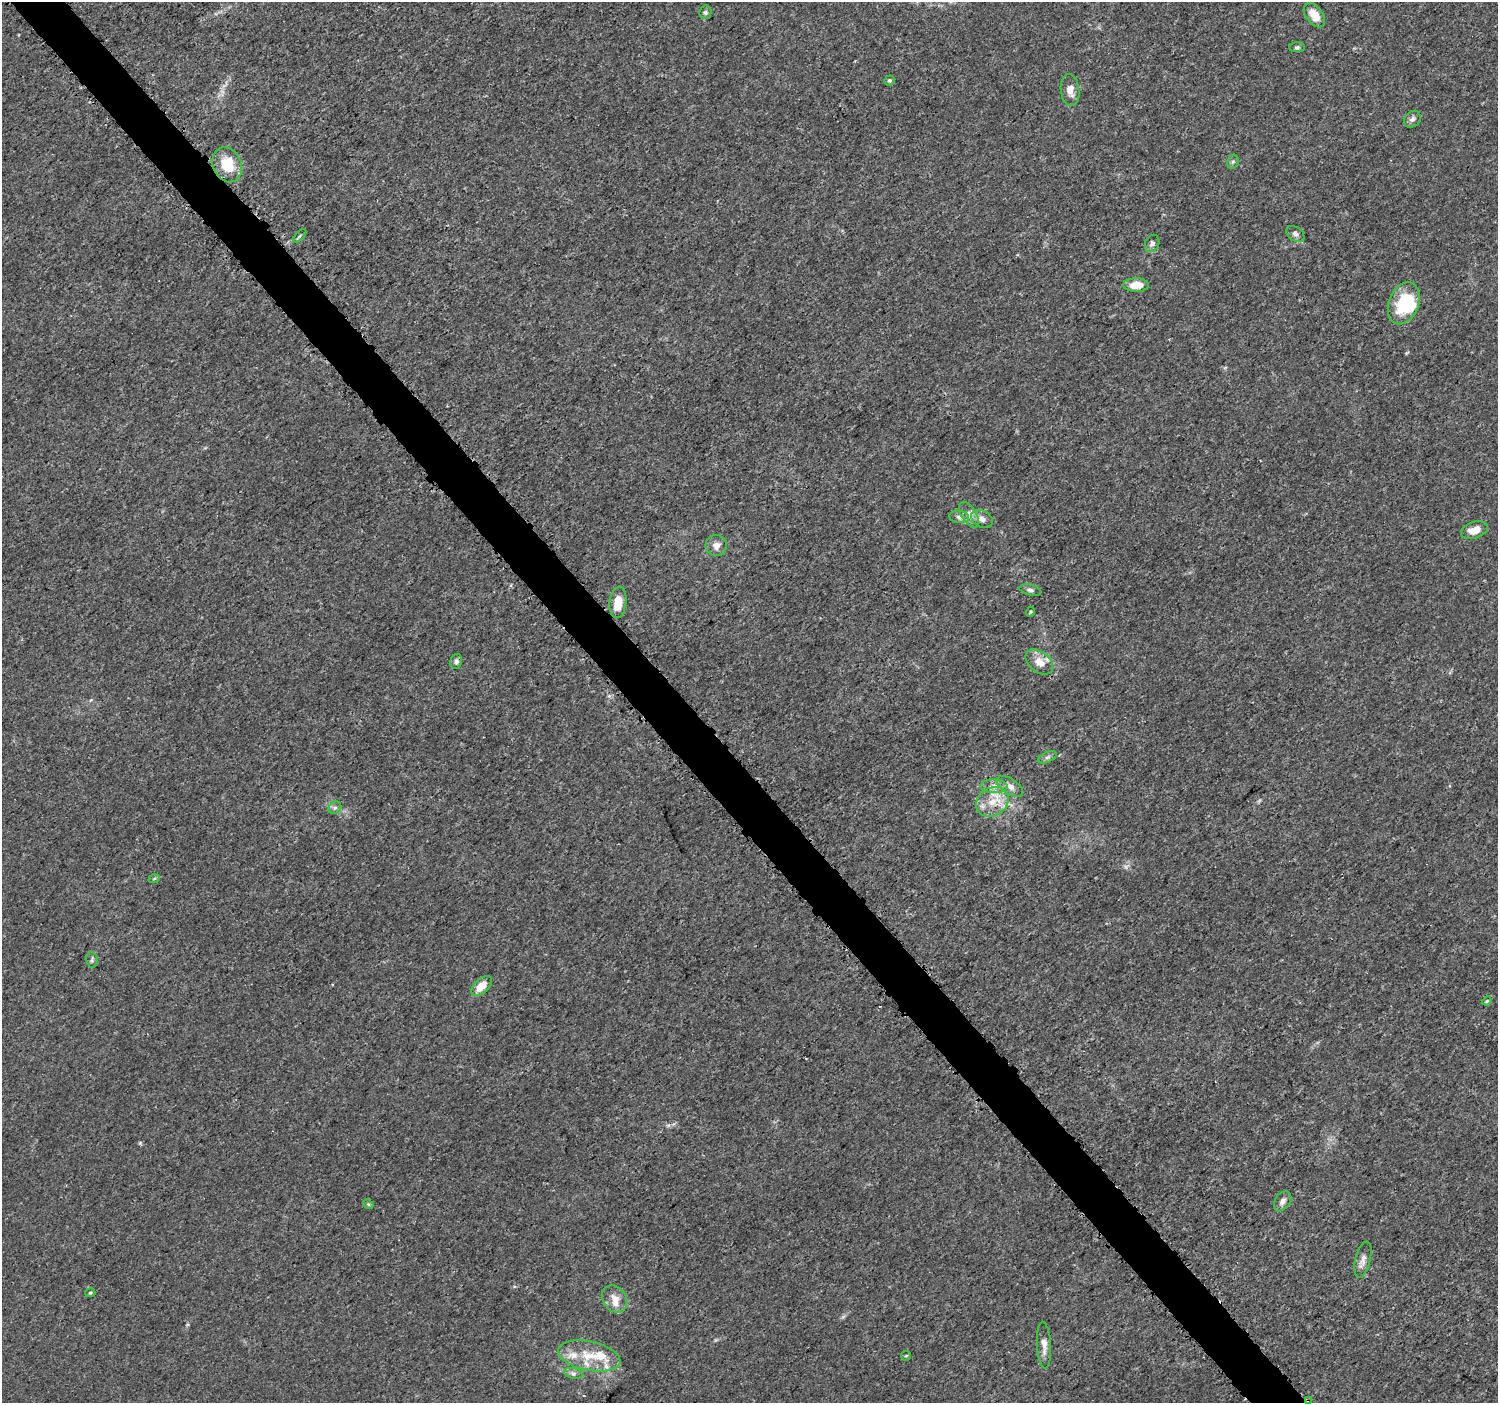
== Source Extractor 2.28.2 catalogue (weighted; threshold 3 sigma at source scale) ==
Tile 11 of 4 x 4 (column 3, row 3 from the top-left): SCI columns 3016-4511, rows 1564-2964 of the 6038 x 5992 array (HDU 1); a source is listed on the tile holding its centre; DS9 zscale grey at full resolution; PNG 1500 x 1405 px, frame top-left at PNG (2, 2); each listed source drawn as its Kron ellipse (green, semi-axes under 4 px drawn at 4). Shown black and unused: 4% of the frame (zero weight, under 3 of 5 exposures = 2% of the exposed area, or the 3 px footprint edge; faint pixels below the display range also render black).
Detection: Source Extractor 2.28.2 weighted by HDU 2 'WHT'; one run over the whole footprint, this tile lists its part. Background 0.00153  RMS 7.0e-04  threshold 0.00316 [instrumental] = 3 sigma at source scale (4.5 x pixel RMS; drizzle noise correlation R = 1.50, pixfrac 1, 0.0396/0.0396 arcsec/px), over >= 5 px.
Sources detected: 51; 2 too faint to see at this stretch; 1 inside a brighter object's white glare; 1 cosmic-ray / hot-pixel residue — neither listed nor drawn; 5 inside a brighter listed object's ellipse — not listed separately; the other 42 listed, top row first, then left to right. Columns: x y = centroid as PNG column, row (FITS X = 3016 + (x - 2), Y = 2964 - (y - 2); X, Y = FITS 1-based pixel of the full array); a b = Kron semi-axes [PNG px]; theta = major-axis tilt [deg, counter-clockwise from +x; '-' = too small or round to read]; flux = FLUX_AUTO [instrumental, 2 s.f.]
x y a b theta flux
705 12 7 6 - 0.16
1314 15 14 8 -53 0.86
1297 47 8 5 2 0.14
889 80 5 5 - 0.13
1070 90 16 9 -83 0.66
1412 119 9 7 46 0.25
1233 162 7 5 68 0.16
227 165 18 14 -66 2.1
1295 234 10 7 -36 0.24
300 236 8 3 45 0.1
1152 243 9 7 67 0.25
1136 285 13 7 0 0.98
1404 303 22 15 68 3.7
969 515 14 7 -58 0.46
959 517 10 6 -6 0.27
982 519 11 8 -28 0.45
1474 530 14 8 18 0.86
716 545 11 10 - 0.49
1030 590 11 5 -13 0.2
618 602 16 8 84 1.1
1030 612 5 3 - 0.071
456 661 7 6 - 0.18
1039 662 16 10 -37 0.93
1047 757 10 5 26 0.18
994 786 13 6 -2 0.46
1010 786 15 7 -33 0.48
992 802 17 14 34 1.4
335 808 7 5 43 0.18
154 879 6 3 20 0.086
92 960 8 5 -81 0.14
482 986 12 7 43 1
1487 1001 5 4 - 0.078
1283 1201 11 7 55 0.33
368 1204 5 4 - 0.096
1363 1260 18 7 76 0.44
90 1293 5 4 - 0.094
615 1299 14 11 -52 0.71
1044 1345 23 7 -87 0.57
589 1356 32 14 -12 2.1
906 1356 5 4 - 0.083
573 1373 9 5 -12 0.2
1308 1400 4 2 - 0.093
Overlapping masked pixels (flux is a lower limit): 1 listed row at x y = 1308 1400